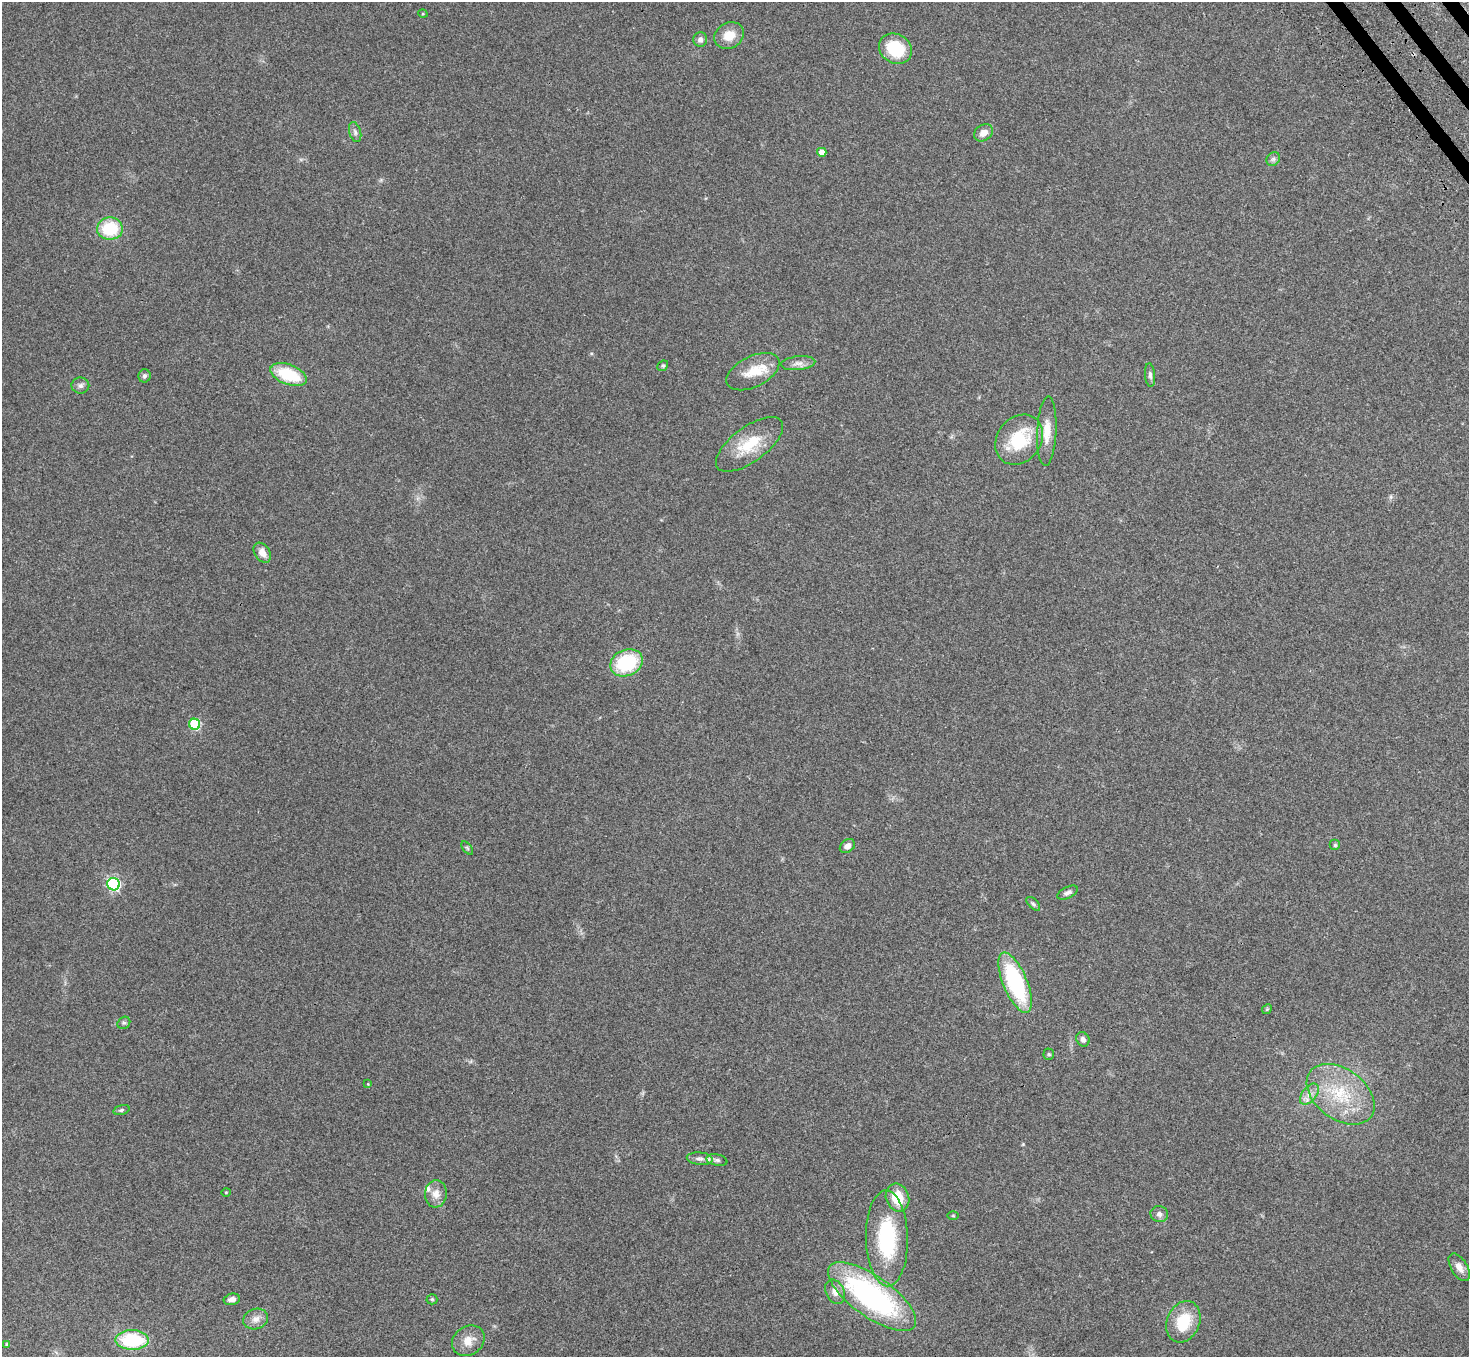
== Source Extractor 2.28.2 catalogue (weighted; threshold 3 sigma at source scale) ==
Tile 10 of 4 x 4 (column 2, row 3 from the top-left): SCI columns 1547-3013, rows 1711-3065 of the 6026 x 5994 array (HDU 1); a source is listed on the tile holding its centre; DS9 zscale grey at full resolution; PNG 1471 x 1359 px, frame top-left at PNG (2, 2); each listed source drawn as its Kron ellipse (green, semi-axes under 4 px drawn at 4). Shown black and unused: <1% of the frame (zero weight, under 3 of 4 exposures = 5% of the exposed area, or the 3 px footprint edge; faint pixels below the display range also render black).
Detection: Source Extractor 2.28.2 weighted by HDU 2 'WHT'; one run over the whole footprint, this tile lists its part. Background 0.224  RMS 0.0087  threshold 0.039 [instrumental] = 3 sigma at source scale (4.5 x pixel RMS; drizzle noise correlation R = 1.50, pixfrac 1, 0.05/0.05 arcsec/px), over >= 5 px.
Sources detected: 58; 3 inside a brighter listed object's ellipse — not listed separately; the other 55 listed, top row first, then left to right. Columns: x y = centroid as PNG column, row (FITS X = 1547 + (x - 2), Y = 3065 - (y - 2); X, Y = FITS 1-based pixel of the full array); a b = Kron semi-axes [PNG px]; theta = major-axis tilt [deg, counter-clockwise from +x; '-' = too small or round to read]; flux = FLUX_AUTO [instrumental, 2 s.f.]
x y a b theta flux
423 14 5 3 - 0.81
729 35 15 12 29 12
700 39 7 7 - 3.5
895 49 17 14 -31 37
355 132 10 6 -75 2.7
984 133 10 8 35 6.5
822 152 4 4 - 8.4
1273 159 7 6 - 2.3
110 229 13 11 0 38
798 363 17 7 6 5.5
663 366 6 5 - 1.3
753 372 29 15 26 19
289 375 19 10 -21 38
1150 375 12 5 -84 2.7
144 376 6 6 - 2.2
80 385 9 8 - 3.1
1047 431 35 9 87 15
1019 440 27 22 53 43
749 444 39 17 36 31
262 553 11 7 -56 7.4
626 663 17 13 23 54
195 724 5 5 - 62
1335 845 5 5 - 1.3
847 846 8 6 37 4.5
467 848 8 4 -53 1.3
113 884 6 6 - 130
1068 893 11 5 26 3
1033 904 8 5 -45 1.8
1015 983 32 12 -67 93
1267 1009 5 4 - 0.89
124 1023 7 5 40 1.8
1083 1039 7 6 - 3.2
1049 1054 5 5 - 1.1
368 1084 4 4 - 0.68
1309 1094 12 7 53 5.8
1341 1094 38 25 -36 50
121 1110 8 5 16 1.5
700 1159 13 6 -5 4
717 1160 10 5 -11 2.8
226 1192 4 3 - 0.64
436 1194 13 11 85 7.7
897 1197 14 11 -69 21
1159 1214 9 8 - 3.9
953 1216 5 3 - 0.75
887 1238 48 21 -89 73
1459 1267 15 8 -58 6.4
835 1292 13 9 -65 6.2
872 1297 52 20 -35 170
232 1299 8 5 11 3.9
432 1299 5 5 - 1.1
256 1319 13 10 20 6.1
1183 1322 21 16 67 29
132 1340 16 10 0 55
468 1341 17 14 34 11
7 1344 4 3 - 1.3